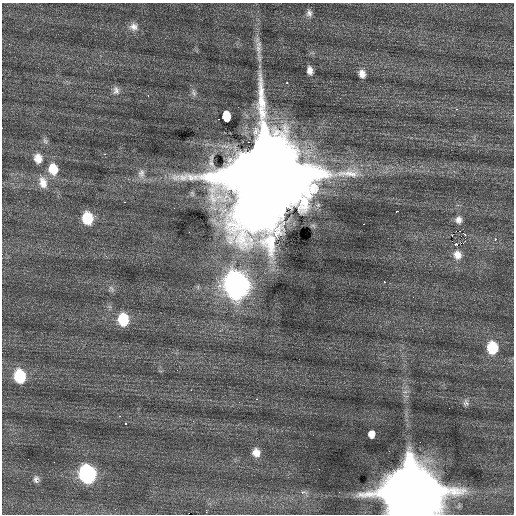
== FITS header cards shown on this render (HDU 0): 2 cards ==
NAXIS1  =                  512 / Axis length
NAXIS2  =                  512 / Axis length

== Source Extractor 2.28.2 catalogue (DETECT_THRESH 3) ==
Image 512 x 512 px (HDU 0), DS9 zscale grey, 1 PNG px = 1 image px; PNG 516 x 516 px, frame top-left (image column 1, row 512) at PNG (2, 3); no overlay
Background 1.25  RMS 0.94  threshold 2.82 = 3 sigma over >= 5 px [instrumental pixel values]
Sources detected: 47; all 47 listed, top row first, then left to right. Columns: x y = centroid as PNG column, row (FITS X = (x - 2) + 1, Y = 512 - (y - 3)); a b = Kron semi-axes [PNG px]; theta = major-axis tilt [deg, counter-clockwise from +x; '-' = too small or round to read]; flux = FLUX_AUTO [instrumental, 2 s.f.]
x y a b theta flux
309 13 9 7 -85 2.6e+02
133 27 12 11 - 4.6e+02
258 49 16 8 -83 5.1e+02
310 70 8 5 -81 3.6e+02
362 74 8 7 - 4.2e+02
287 83 3 2 - 5.4e+02
116 90 12 8 -81 2.9e+02
193 93 11 6 -66 2.1e+02
148 96 3 2 - 6.8e+01
456 109 4 3 - 6.6e+01
226 116 10 7 -86 5.8e+02
219 119 2 2 - 5.6e+01
45 141 8 6 -61 1.5e+02
248 142 3 2 - 5.3e+02
105 154 3 2 - 7.6e+01
38 158 10 8 -77 6.1e+02
53 169 12 10 -79 1.2e+03
141 173 14 9 79 4.0e+02
266 175 30 26 80 2.2e+06
43 182 16 10 -74 6.7e+02
124 202 3 2 - 8.0e+01
397 211 3 3 - 5.8e+02
87 218 11 9 -79 2.1e+03
458 220 10 9 - 3.3e+02
460 231 2 2 - 4.6e+03
465 235 3 2 - 8.7e+01
495 239 3 2 - 3.3e+02
455 244 3 3 - 2.9e+02
457 255 7 6 - 4.9e+02
384 282 2 2 - 4.0e+02
236 285 14 12 -76 5.3e+04
111 289 11 5 -56 1.9e+02
123 319 12 9 -83 2.0e+03
492 348 11 9 -85 2.2e+03
20 376 12 10 -76 2.6e+03
191 390 2 2 - 1.6e+02
405 392 7 4 0 1.5e+02
256 399 2 2 - 5.1e+02
466 403 9 8 - 2.1e+02
125 423 3 3 - 1.7e+02
371 434 7 6 - 4.2e+02
256 453 9 8 - 5.8e+02
87 474 12 10 -75 9.9e+03
36 479 9 8 - 2.5e+02
302 492 6 4 0 1.6e+02
411 493 18 18 - 1.1e+06
206 511 4 2 - 3.1e+02
At the frame edge (FLAGS 8, measured only in part): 1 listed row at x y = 411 493